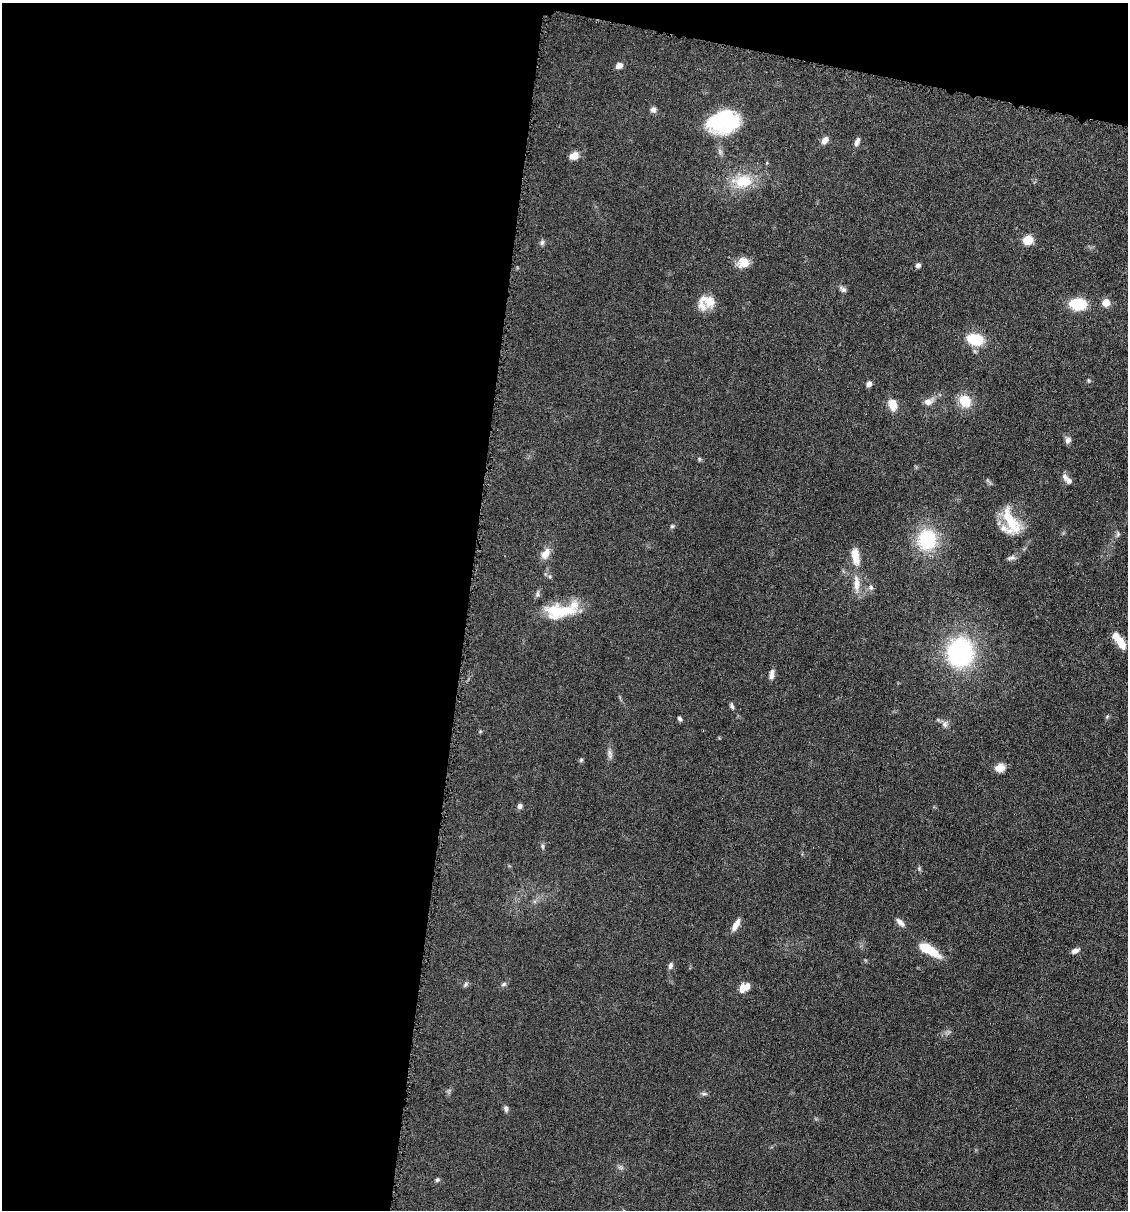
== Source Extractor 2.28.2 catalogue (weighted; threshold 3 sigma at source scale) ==
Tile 1 of 4 x 4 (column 1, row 1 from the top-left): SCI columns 116-1241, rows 3626-4833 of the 4852 x 4836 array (HDU 1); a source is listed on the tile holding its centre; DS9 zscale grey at full resolution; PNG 1130 x 1212 px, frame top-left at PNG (2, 3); no overlay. Shown black and unused: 44% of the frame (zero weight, under 4 of 8 exposures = <1% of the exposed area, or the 3 px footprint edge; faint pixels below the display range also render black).
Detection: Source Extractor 2.28.2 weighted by HDU 2 'WHT'; one run over the whole footprint, this tile lists its part. Background 0.0485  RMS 0.004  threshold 0.0163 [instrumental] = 3 sigma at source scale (4.09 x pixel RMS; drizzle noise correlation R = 1.36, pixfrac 0.8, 0.05/0.05 arcsec/px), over >= 5 px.
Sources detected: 62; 5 inside a brighter listed object's ellipse — not listed separately; the other 57 listed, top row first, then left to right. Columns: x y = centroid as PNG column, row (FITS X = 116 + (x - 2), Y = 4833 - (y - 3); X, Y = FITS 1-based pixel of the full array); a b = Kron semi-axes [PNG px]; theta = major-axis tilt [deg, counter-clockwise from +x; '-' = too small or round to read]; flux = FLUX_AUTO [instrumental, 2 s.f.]
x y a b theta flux
619 65 8 6 30 1.9
653 110 7 6 - 1.3
723 122 33 23 12 29
825 140 10 6 58 2
857 142 11 6 68 1.4
574 156 10 8 20 3.2
743 181 27 17 4 11
1028 240 9 9 - 5
542 243 8 5 74 0.86
743 263 14 12 21 4.2
918 265 7 6 - 1.1
843 289 11 6 -35 1.1
706 302 21 15 21 6.1
1106 303 8 8 - 3.4
1078 304 14 10 -4 13
975 339 17 11 -15 11
1088 380 5 3 - 0.38
869 384 6 5 - 1.6
965 401 15 12 -53 7.1
928 402 10 8 4 2.1
893 405 12 9 -75 4.5
1068 440 8 7 - 1.3
699 459 6 4 72 0.4
1068 481 7 6 - 1.4
1011 521 42 17 -67 14
672 526 5 5 - 0.55
1118 534 6 6 - 0.7
927 540 19 16 88 23
545 554 14 9 53 3.4
855 556 25 10 -82 5
1009 558 7 6 - 0.91
856 583 22 8 -87 4.1
871 587 8 6 -88 0.97
537 594 9 5 79 0.88
558 611 38 17 3 15
1120 641 18 7 -57 5.6
960 652 23 20 84 56
771 676 9 7 71 1.4
732 706 8 5 -68 0.83
679 719 6 5 - 0.8
945 724 9 7 74 1.4
610 754 15 5 -83 1.4
581 760 5 5 - 0.53
1000 768 11 9 15 2.9
519 806 7 5 69 1.1
542 846 6 4 -89 0.58
900 922 13 6 -47 1.6
736 925 15 6 59 2.9
929 950 25 9 -31 9.5
1075 951 9 5 24 1.5
670 966 9 6 78 1.1
465 984 8 5 70 0.68
503 984 7 5 22 0.71
744 987 13 8 30 3.5
704 1094 7 4 0 0.7
506 1109 8 6 -82 0.98
437 1180 6 5 - 0.67